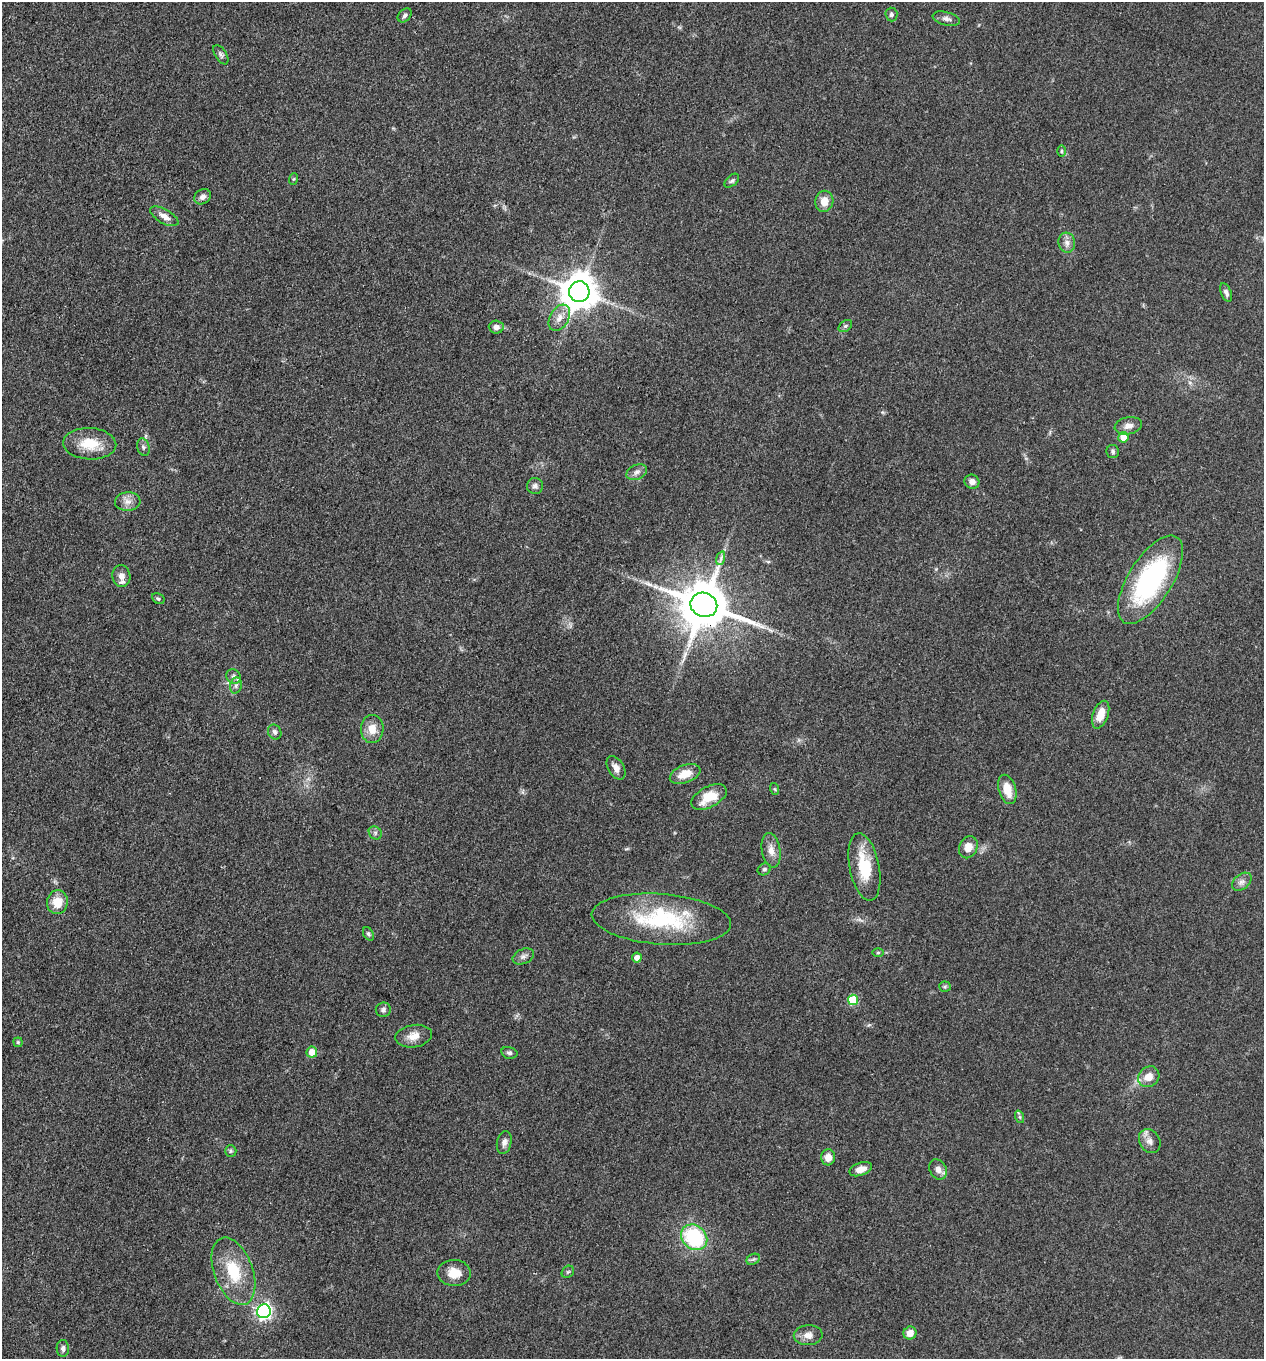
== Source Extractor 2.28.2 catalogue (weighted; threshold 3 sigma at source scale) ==
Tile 11 of 4 x 4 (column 3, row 3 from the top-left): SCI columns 2786-4047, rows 1359-2715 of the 5442 x 5431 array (HDU 1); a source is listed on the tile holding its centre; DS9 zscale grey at full resolution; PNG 1266 x 1361 px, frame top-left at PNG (2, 2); each listed source drawn as its Kron ellipse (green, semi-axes under 4 px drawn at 4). Shown black and unused: <1% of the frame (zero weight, under 3 of 4 exposures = <1% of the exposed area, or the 3 px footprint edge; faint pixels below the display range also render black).
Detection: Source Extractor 2.28.2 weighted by HDU 2 'WHT'; one run over the whole footprint, this tile lists its part. Background 0.0948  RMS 0.0059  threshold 0.0267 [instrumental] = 3 sigma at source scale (4.5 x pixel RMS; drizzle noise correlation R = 1.50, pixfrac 1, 0.05/0.05 arcsec/px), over >= 5 px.
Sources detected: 78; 2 long thin detections or spike segments (spike, bleed or trail) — neither listed nor drawn; the other 76 listed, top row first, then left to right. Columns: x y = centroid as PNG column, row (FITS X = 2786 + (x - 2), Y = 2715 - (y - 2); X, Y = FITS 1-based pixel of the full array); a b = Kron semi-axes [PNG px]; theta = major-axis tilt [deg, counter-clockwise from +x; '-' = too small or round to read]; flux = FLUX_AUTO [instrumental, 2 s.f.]
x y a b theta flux
891 14 7 6 - 1.4
405 15 8 5 45 1.4
946 19 14 6 -14 2.5
221 55 11 5 -58 1.6
1061 151 6 4 89 0.85
293 179 6 4 70 0.72
732 181 8 5 43 1.3
203 197 9 7 34 2.7
824 201 10 9 - 6.6
164 216 16 7 -30 4.1
1067 243 10 8 -81 3.2
579 292 10 10 - 1400
1226 292 10 5 -68 1.9
559 318 14 9 59 5.4
845 326 7 5 36 1.3
496 327 7 6 - 3.3
1128 426 14 8 11 4
1123 437 5 5 - 8.7
90 444 26 15 -3 15
143 447 9 6 -73 1.8
1113 452 6 6 - 1.4
637 472 11 7 24 2.6
972 482 7 6 - 3.1
535 486 8 8 - 2.2
128 502 12 9 3 4.3
721 558 7 4 73 1.6
121 576 11 9 -81 4.1
1150 580 50 22 58 91
158 599 7 5 -28 1.1
704 605 14 12 -21 3300
234 677 8 7 - 1.9
236 685 8 6 75 1.6
1101 715 14 7 70 8.8
372 729 14 11 88 7.4
275 732 8 6 -58 1.8
616 768 13 8 -59 4
685 774 16 9 20 8.7
775 789 6 4 -70 0.7
1007 789 15 8 -74 9.3
709 797 19 10 27 13
375 833 7 6 - 1.5
968 847 11 9 67 6
771 850 17 9 -81 5.2
864 867 34 15 -79 22
764 869 7 5 32 1.3
1242 882 11 7 40 2.8
57 902 12 10 81 10
661 919 70 25 -4 57
368 934 7 5 -59 1.2
878 953 6 4 1 0.77
523 956 11 7 24 2.4
637 958 5 5 - 3.8
945 987 6 5 - 0.99
853 1000 5 5 - 24
383 1010 7 7 - 1.8
414 1036 18 11 10 6.8
18 1042 4 4 - 0.81
312 1052 5 5 - 6.2
509 1053 8 6 -14 1.7
1149 1077 11 9 42 6.5
1020 1117 6 4 -71 0.94
1150 1141 13 10 -58 4.2
504 1142 11 7 78 2.8
231 1151 6 5 - 1.1
828 1157 8 7 - 4.9
861 1169 12 6 19 5.1
938 1169 10 8 -60 3.4
694 1237 14 11 -42 47
753 1259 7 5 30 1.2
233 1271 35 19 -70 26
568 1272 7 5 42 1.1
454 1273 17 13 -1 8.8
264 1311 7 7 - 180
910 1333 6 6 - 5.3
808 1335 14 10 3 4.7
63 1348 8 6 -88 1.8
Overlapping masked pixels (flux is a lower limit): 1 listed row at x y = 704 605